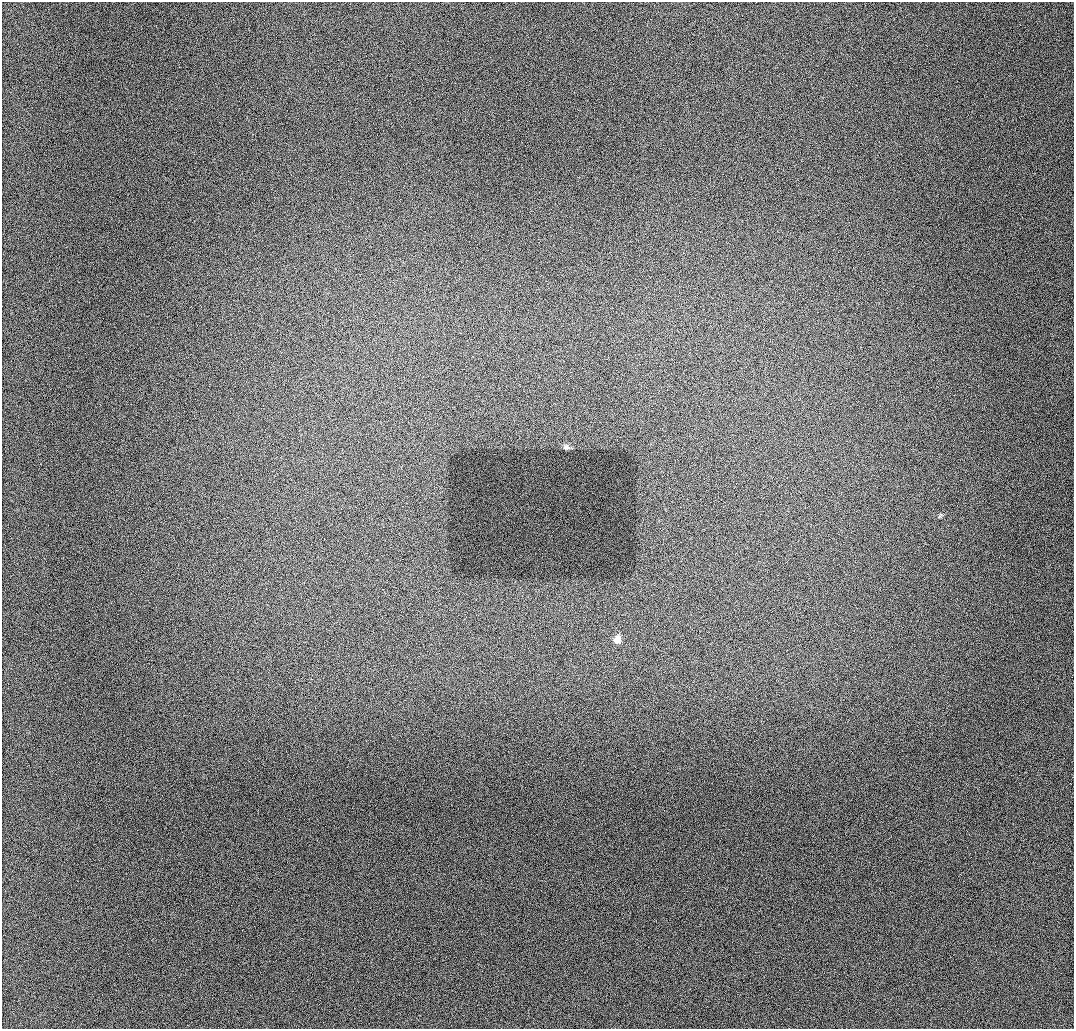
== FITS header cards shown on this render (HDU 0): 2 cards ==
NAXIS1  =                 1072 / length of data axis 1
NAXIS2  =                 1027 / length of data axis 2

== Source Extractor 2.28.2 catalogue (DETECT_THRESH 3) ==
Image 1072 x 1027 px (HDU 0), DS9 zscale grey, 1 PNG px = 1 image px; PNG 1076 x 1031 px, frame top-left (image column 1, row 1027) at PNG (2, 2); no overlay
Background 933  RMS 11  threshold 33.4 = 3 sigma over >= 5 px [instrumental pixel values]
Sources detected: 3; all 3 listed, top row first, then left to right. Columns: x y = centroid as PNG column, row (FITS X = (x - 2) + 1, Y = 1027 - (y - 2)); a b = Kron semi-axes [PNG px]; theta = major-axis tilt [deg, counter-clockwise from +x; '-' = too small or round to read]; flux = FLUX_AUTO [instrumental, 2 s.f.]
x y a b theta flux
566 447 9 7 -3 2300
940 515 9 3 57 1100
617 639 9 8 - 5400